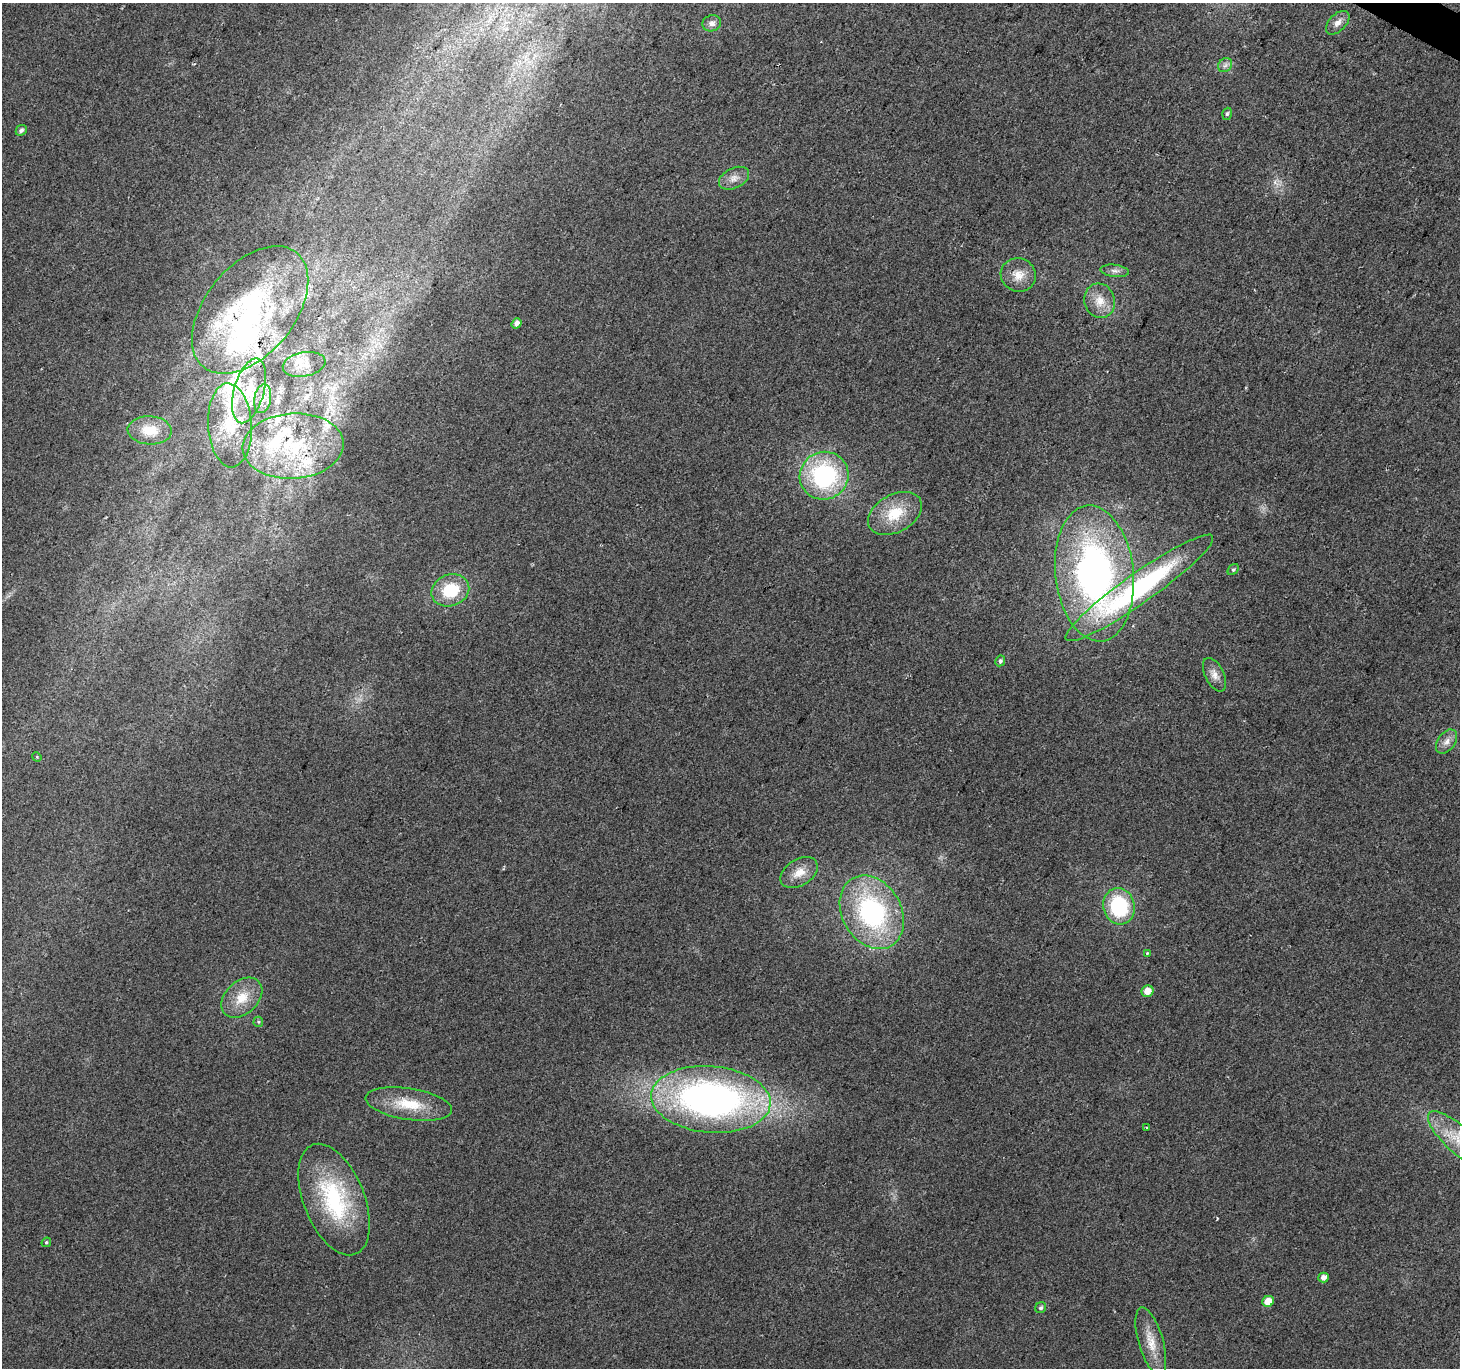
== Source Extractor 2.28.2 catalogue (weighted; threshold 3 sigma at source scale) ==
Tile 10 of 4 x 4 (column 2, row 3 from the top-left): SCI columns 1464-2921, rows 1627-2992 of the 5836 x 5917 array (HDU 1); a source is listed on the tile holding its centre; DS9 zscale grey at full resolution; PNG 1462 x 1370 px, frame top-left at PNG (2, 3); each listed source drawn as its Kron ellipse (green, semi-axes under 4 px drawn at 4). Shown black and unused: <1% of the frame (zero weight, under 2 of 3 exposures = <1% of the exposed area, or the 3 px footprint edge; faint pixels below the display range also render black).
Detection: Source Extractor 2.28.2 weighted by HDU 2 'WHT'; one run over the whole footprint, this tile lists its part. Background 0.0289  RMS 0.0082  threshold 0.0368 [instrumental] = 3 sigma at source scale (4.5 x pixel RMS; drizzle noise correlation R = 1.50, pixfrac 1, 0.0396/0.0396 arcsec/px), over >= 5 px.
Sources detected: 52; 1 inside a brighter object's white glare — neither listed nor drawn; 7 inside a brighter listed object's ellipse — not listed separately; the other 44 listed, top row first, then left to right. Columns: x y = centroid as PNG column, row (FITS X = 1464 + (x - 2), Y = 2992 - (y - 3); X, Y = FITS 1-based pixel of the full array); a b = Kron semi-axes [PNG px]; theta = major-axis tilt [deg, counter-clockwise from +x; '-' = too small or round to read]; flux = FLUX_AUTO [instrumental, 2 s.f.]
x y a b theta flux
712 23 9 8 - 3.5
1338 23 14 8 45 5.4
1225 65 8 6 44 2.8
1227 114 6 4 72 1.5
21 130 6 5 - 2.7
734 178 16 10 26 7
1115 271 14 6 -7 3.5
1018 275 18 16 -24 12
1100 301 17 15 -72 13
250 310 74 44 51 150
517 323 5 4 - 4.4
304 364 21 12 11 8.8
249 391 33 15 74 23
263 399 14 8 80 6.2
230 425 42 22 -87 40
150 430 22 14 -3 19
293 446 50 32 4 88
824 476 24 23 - 100
895 513 29 18 28 28
1233 569 6 4 47 1.4
1094 573 68 39 -84 320
1139 588 89 15 35 160
450 590 19 15 20 34
1000 661 5 4 - 2
1214 675 18 9 -63 7
1447 742 13 8 53 5.8
37 757 5 4 - 0.83
799 873 20 13 32 12
1119 906 18 15 -75 63
872 912 39 29 -60 130
1147 953 4 4 - 0.75
1147 991 6 5 - 8.4
242 998 23 16 43 19
258 1022 5 5 - 1
711 1099 60 33 -5 390
409 1104 43 15 -9 30
1146 1127 4 3 - 0.82
1458 1139 39 13 -43 28
334 1199 59 30 -68 89
46 1242 5 4 - 1.1
1324 1277 5 5 - 5.2
1268 1301 6 5 - 11
1041 1308 6 5 - 1.8
1151 1341 35 12 -73 17
Overlapping masked pixels (flux is a lower limit): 1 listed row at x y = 250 310
Isophote crosses this tile's border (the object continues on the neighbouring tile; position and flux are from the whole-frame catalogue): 1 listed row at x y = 1458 1139